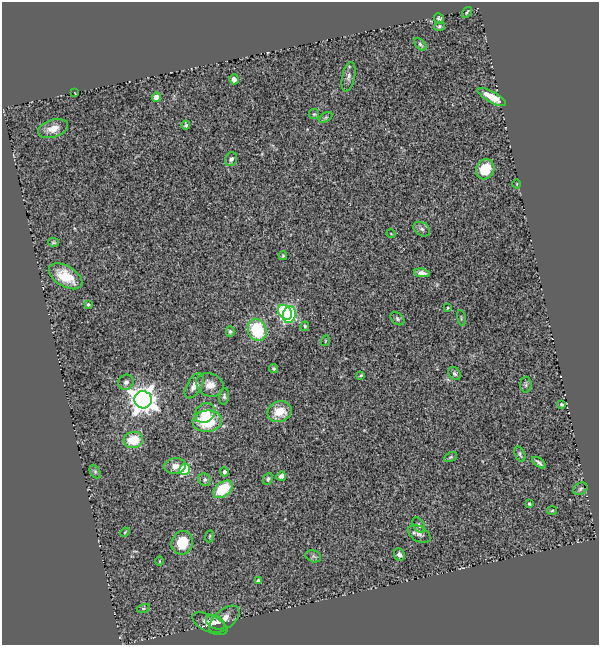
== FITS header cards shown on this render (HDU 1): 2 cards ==
NAXIS1  =                  597
NAXIS2  =                  643

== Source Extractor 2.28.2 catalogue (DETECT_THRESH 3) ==
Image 597 x 643 px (HDU 1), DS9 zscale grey, 1 PNG px = 1 image px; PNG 601 x 647 px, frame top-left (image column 1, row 643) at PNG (2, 2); each listed source drawn as its Kron ellipse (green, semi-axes under 4 px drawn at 4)
Background 0.64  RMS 0.048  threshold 0.145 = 3 sigma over >= 5 px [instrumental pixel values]
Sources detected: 73; all 73 listed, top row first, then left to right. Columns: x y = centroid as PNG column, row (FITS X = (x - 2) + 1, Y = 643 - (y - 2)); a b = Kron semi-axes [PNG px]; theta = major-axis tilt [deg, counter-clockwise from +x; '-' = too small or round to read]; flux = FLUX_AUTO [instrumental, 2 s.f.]
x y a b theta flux
467 12 6 3 56 5
439 18 5 4 - 6
439 26 5 4 - 5.5
420 44 7 4 -45 6.1
348 77 15 6 78 13
234 79 5 4 - 10
75 93 3 2 - 2.1
156 97 4 4 - 34
492 97 16 5 -29 53
314 114 5 5 - 4.8
326 117 7 4 31 5.6
186 125 4 4 - 6
53 129 15 8 18 35
231 159 7 6 - 11
485 169 10 9 - 73
517 184 5 3 - 2.2
422 229 9 6 -33 10
391 234 4 3 - 2.2
53 242 5 4 - 4.3
283 256 4 3 - 4.2
422 273 8 4 -7 15
65 276 18 10 -31 88
88 304 3 3 - 4.5
448 308 3 2 - 3.2
285 312 8 6 -52 190
289 315 8 6 72 420
461 318 8 3 -78 3.9
397 319 8 5 -42 6.9
305 326 5 4 - 4.4
257 330 11 9 -68 200
230 331 5 4 - 6.1
325 341 5 3 - 2.9
274 369 5 4 - 6
454 373 7 5 -56 7.3
361 375 4 2 - 4.1
126 382 8 7 - 12
210 385 14 11 -22 37
526 385 8 5 88 6.5
194 386 14 7 59 25
224 396 8 5 85 7.1
143 400 9 8 - 3700
562 404 4 4 - 5.2
279 412 12 10 23 70
205 413 11 9 41 47
207 421 14 10 6 150
133 440 10 8 9 94
520 454 8 5 -65 6.4
451 457 7 4 27 5.1
539 463 7 3 -37 8.5
175 466 11 8 5 23
184 469 5 5 - 330
95 472 7 5 -64 5.9
224 472 5 4 - 9.3
281 476 5 4 - 13
268 479 6 5 - 7.1
205 480 6 6 - 8.2
223 489 11 7 37 120
580 489 7 5 34 6.9
529 504 3 3 - 3.9
552 511 5 3 - 3.4
419 525 8 5 -60 8.2
125 532 5 3 - 3
419 534 12 7 -31 16
209 536 6 3 80 3.4
182 543 12 10 70 91
399 554 6 5 - 11
313 556 8 5 -19 6.9
159 561 5 3 - 2.6
258 581 4 4 - 8.3
143 608 6 4 18 4.9
224 619 18 9 40 35
215 622 10 6 -25 14
210 624 19 8 -25 37